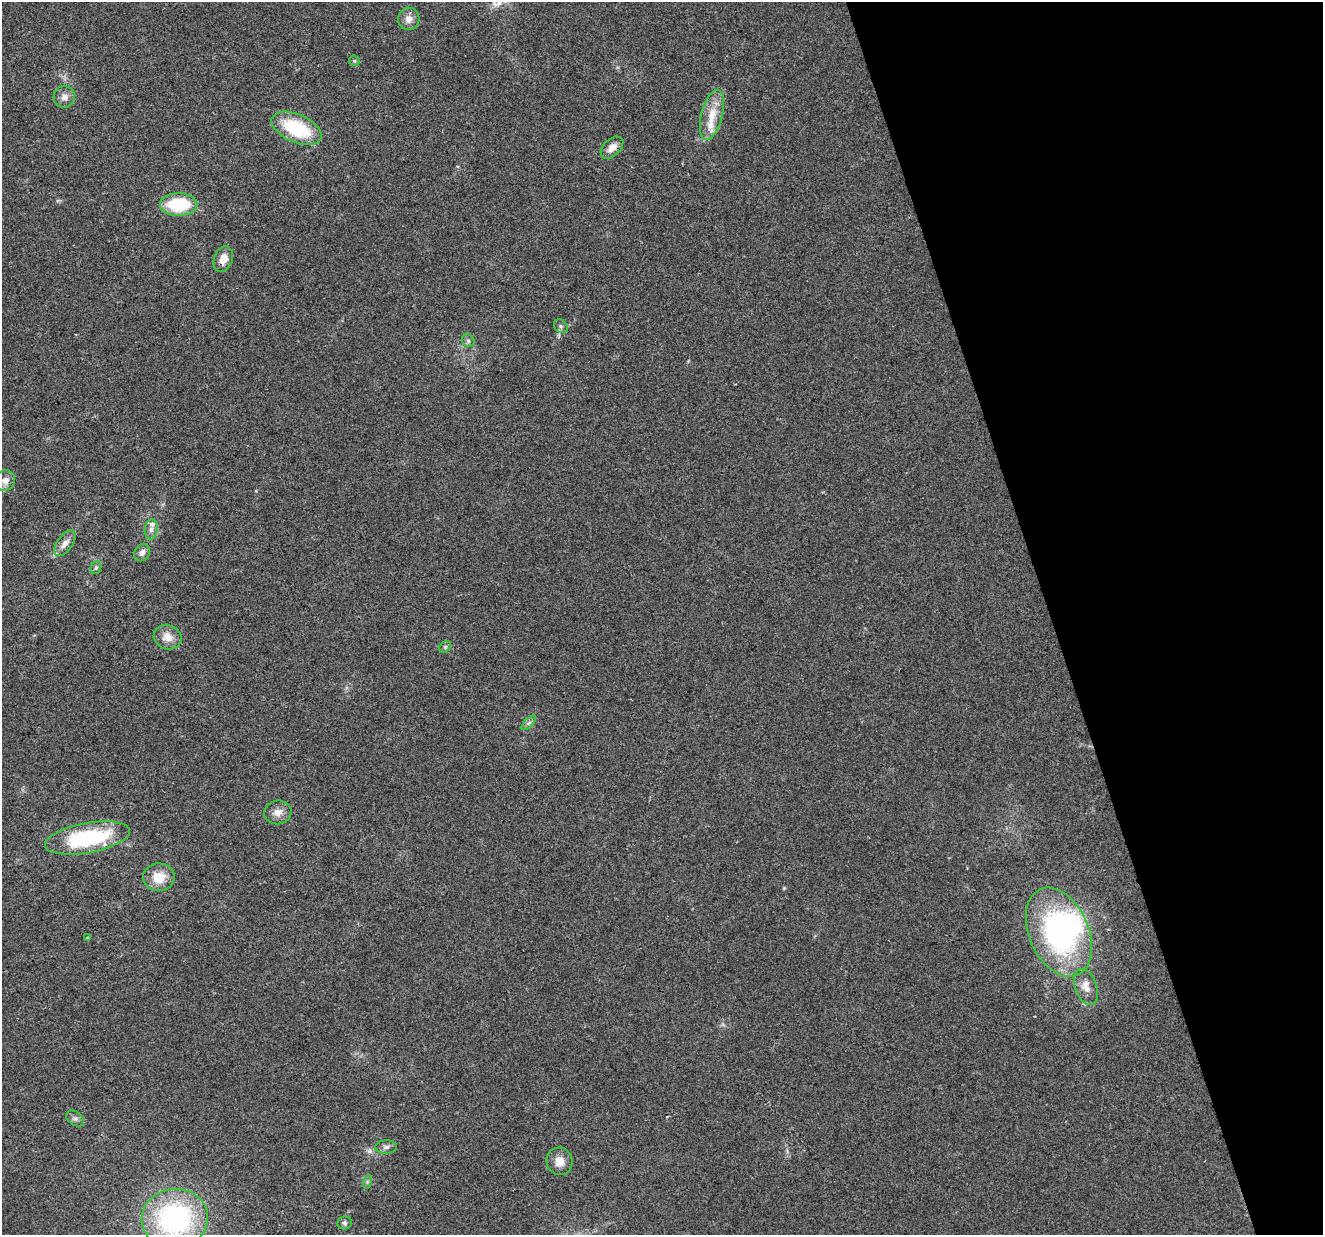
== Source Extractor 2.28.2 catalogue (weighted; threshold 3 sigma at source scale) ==
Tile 12 of 4 x 4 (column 4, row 3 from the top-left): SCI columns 3964-5284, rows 1290-2522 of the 5285 x 5096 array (HDU 1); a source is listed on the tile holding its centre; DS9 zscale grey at full resolution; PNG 1325 x 1237 px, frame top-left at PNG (2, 2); each listed source drawn as its Kron ellipse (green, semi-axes under 4 px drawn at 4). Shown black and unused: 21% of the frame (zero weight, under 2 of 3 exposures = <1% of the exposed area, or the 3 px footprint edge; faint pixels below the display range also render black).
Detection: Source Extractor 2.28.2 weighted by HDU 2 'WHT'; one run over the whole footprint, this tile lists its part. Background 0.0283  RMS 0.0061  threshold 0.0276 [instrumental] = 3 sigma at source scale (4.5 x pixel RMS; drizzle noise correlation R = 1.50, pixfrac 1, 0.0396/0.0396 arcsec/px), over >= 5 px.
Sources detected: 33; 1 inside a brighter object's white glare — neither listed nor drawn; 2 inside a brighter listed object's ellipse — not listed separately; the other 30 listed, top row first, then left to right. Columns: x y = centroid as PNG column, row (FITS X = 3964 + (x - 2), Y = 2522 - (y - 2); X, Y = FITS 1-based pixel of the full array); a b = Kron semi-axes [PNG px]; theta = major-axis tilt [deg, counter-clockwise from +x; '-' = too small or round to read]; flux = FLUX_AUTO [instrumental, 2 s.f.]
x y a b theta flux
409 19 11 10 - 4.6
354 61 5 5 - 0.85
64 97 11 10 - 4
712 115 26 10 75 12
297 128 26 14 -24 40
612 148 13 8 43 4.9
179 204 19 11 1 33
223 259 13 9 71 6.5
561 326 7 6 - 1.4
468 341 7 5 -47 1.4
5 480 10 9 - 4.2
151 529 10 6 84 2.6
65 543 15 7 54 4.5
142 552 9 7 57 3.1
96 568 6 5 - 1.1
168 637 14 12 -22 6.7
445 647 6 5 - 1.2
529 723 9 3 45 1.3
278 812 13 12 - 5.3
87 838 43 15 11 63
159 877 16 14 2 12
1059 932 47 29 -66 130
88 938 4 2 - 0.59
1086 987 19 11 -70 6.9
75 1118 10 6 -36 2.1
386 1147 11 6 1 2.1
559 1161 14 13 - 6.4
367 1182 7 4 72 1
175 1219 33 30 6 110
345 1223 7 6 - 1.5
Isophote crosses this tile's border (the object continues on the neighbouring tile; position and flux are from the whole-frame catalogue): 1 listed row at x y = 175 1219